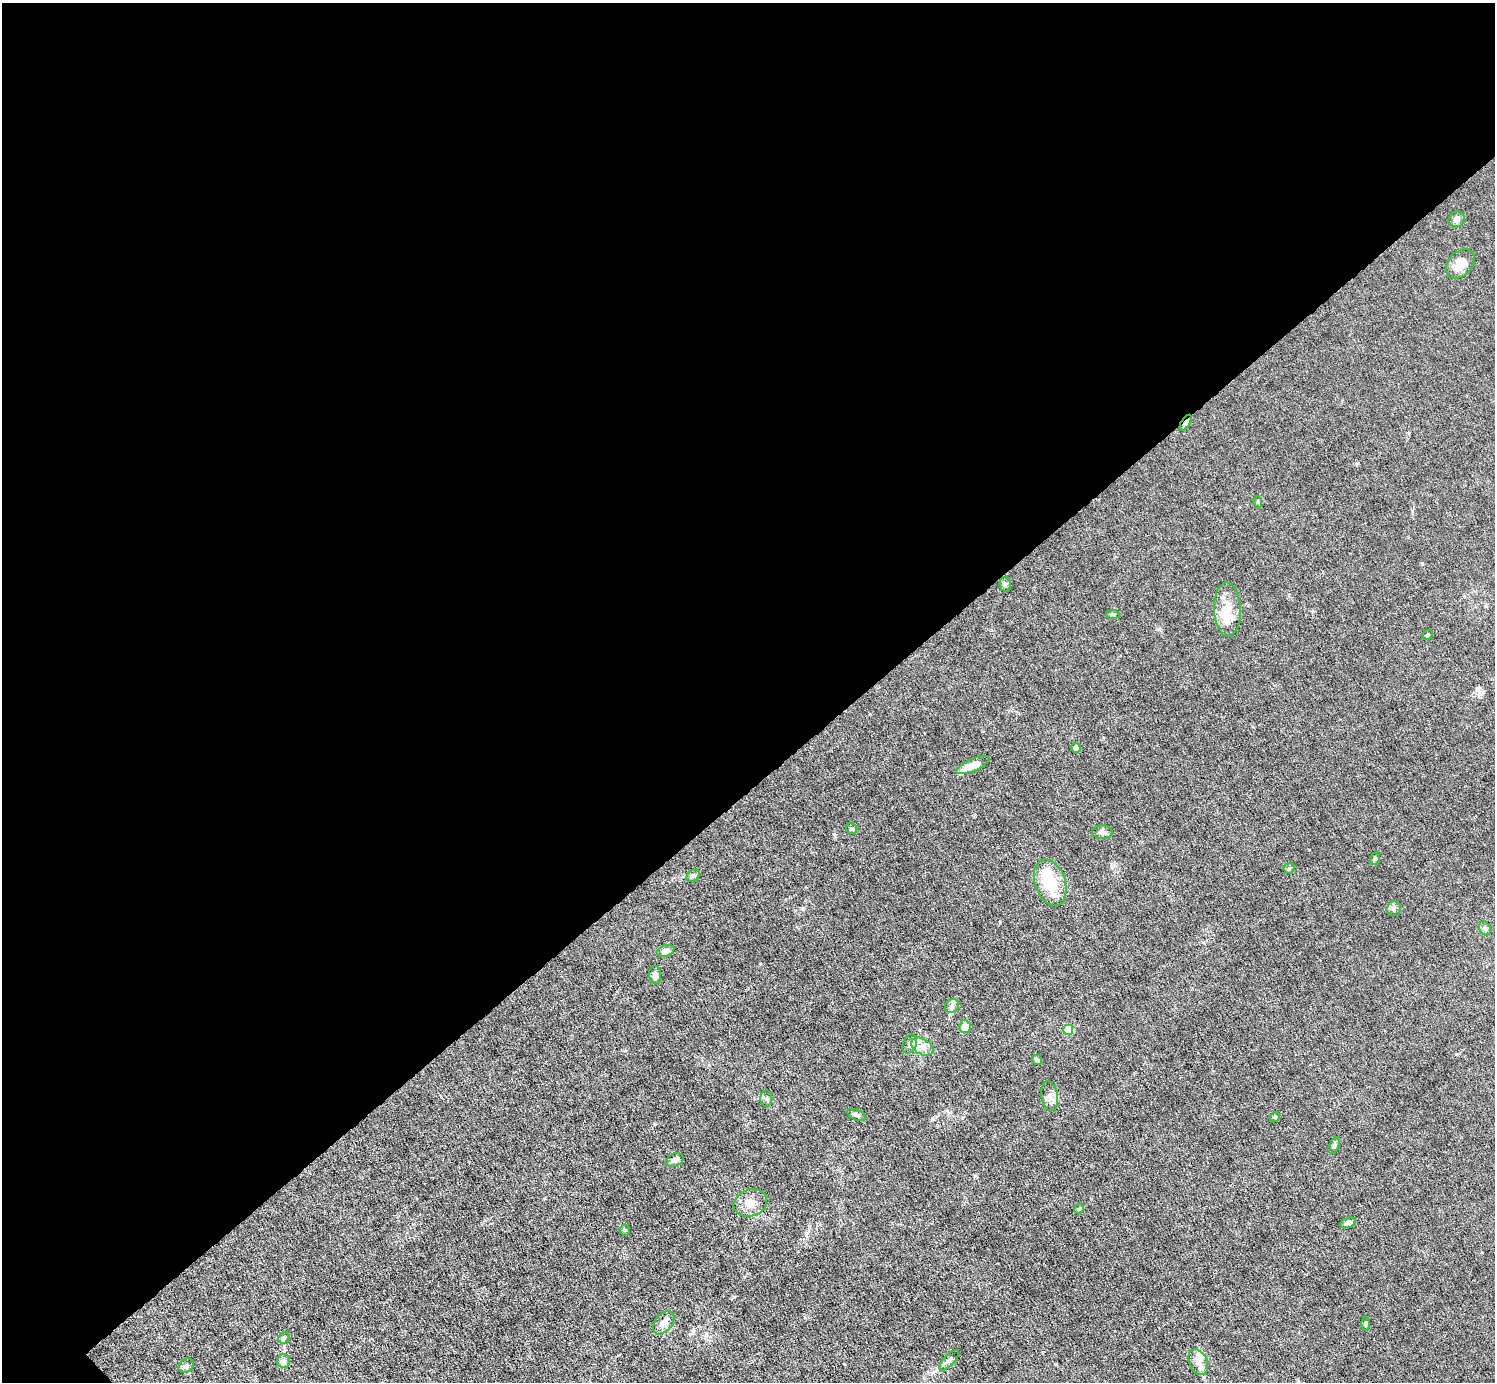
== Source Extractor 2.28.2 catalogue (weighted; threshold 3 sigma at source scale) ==
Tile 2 of 4 x 4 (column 2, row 1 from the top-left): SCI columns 1495-2987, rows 4438-5817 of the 5974 x 5972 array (HDU 1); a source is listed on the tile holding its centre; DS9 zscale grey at full resolution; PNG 1497 x 1384 px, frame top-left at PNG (2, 3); each listed source drawn as its Kron ellipse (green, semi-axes under 4 px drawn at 4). Shown black and unused: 57% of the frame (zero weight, under 6 of 12 exposures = <1% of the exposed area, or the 3 px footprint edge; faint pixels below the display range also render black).
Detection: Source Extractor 2.28.2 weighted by HDU 2 'WHT'; one run over the whole footprint, this tile lists its part. Background 0.0141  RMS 0.0031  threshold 0.0125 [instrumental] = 3 sigma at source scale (4.09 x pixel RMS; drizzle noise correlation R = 1.36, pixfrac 0.8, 0.05/0.05 arcsec/px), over >= 5 px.
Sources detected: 47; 2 inside a brighter object's white glare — neither listed nor drawn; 2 inside a brighter listed object's ellipse — not listed separately; the other 43 listed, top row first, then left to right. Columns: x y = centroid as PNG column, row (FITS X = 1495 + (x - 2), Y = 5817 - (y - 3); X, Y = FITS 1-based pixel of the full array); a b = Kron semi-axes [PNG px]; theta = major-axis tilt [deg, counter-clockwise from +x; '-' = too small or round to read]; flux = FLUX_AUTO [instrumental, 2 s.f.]
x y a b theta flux
1457 219 8 7 - 1.3
1460 264 17 12 47 3.7
1186 423 9 4 57 0.69
1258 502 6 3 -72 0.32
1005 584 7 5 -77 0.67
1227 609 27 13 -88 5.7
1113 614 7 4 -2 0.42
1427 635 5 4 - 0.47
1076 748 5 4 - 1.2
973 765 18 6 23 4.2
852 829 6 5 - 0.51
1102 832 10 7 0 1
1375 859 6 4 68 0.42
1289 868 5 5 - 0.45
693 876 7 5 41 0.63
1050 883 24 15 -71 11
1393 909 7 7 - 0.79
1485 928 7 5 -66 0.69
666 951 9 5 20 1.6
655 975 9 6 -88 1.4
952 1006 7 6 - 0.95
965 1027 6 5 - 3.7
1068 1030 5 5 - 13
910 1044 10 7 65 1.1
922 1047 12 7 -30 2.2
1037 1060 5 4 - 0.74
1050 1096 15 8 -81 1.9
766 1099 8 6 -89 0.63
857 1115 10 5 -23 0.76
1275 1117 6 4 46 0.35
1334 1146 9 5 69 0.65
675 1160 9 6 25 1.1
750 1203 17 13 18 3.3
1079 1209 5 4 - 0.33
1348 1223 8 5 19 1.2
625 1230 5 5 - 0.39
663 1323 13 8 51 2.1
1365 1323 7 3 88 0.38
284 1338 6 5 - 0.58
949 1360 13 5 47 0.94
284 1361 7 6 - 0.85
1198 1362 13 9 -67 2.3
186 1366 8 6 40 0.89
Overlapping masked pixels (flux is a lower limit): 1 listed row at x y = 1186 423
Unlisted compact peaks at least as high as the median listed source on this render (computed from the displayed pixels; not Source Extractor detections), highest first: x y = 1456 1054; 1422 563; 975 1176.